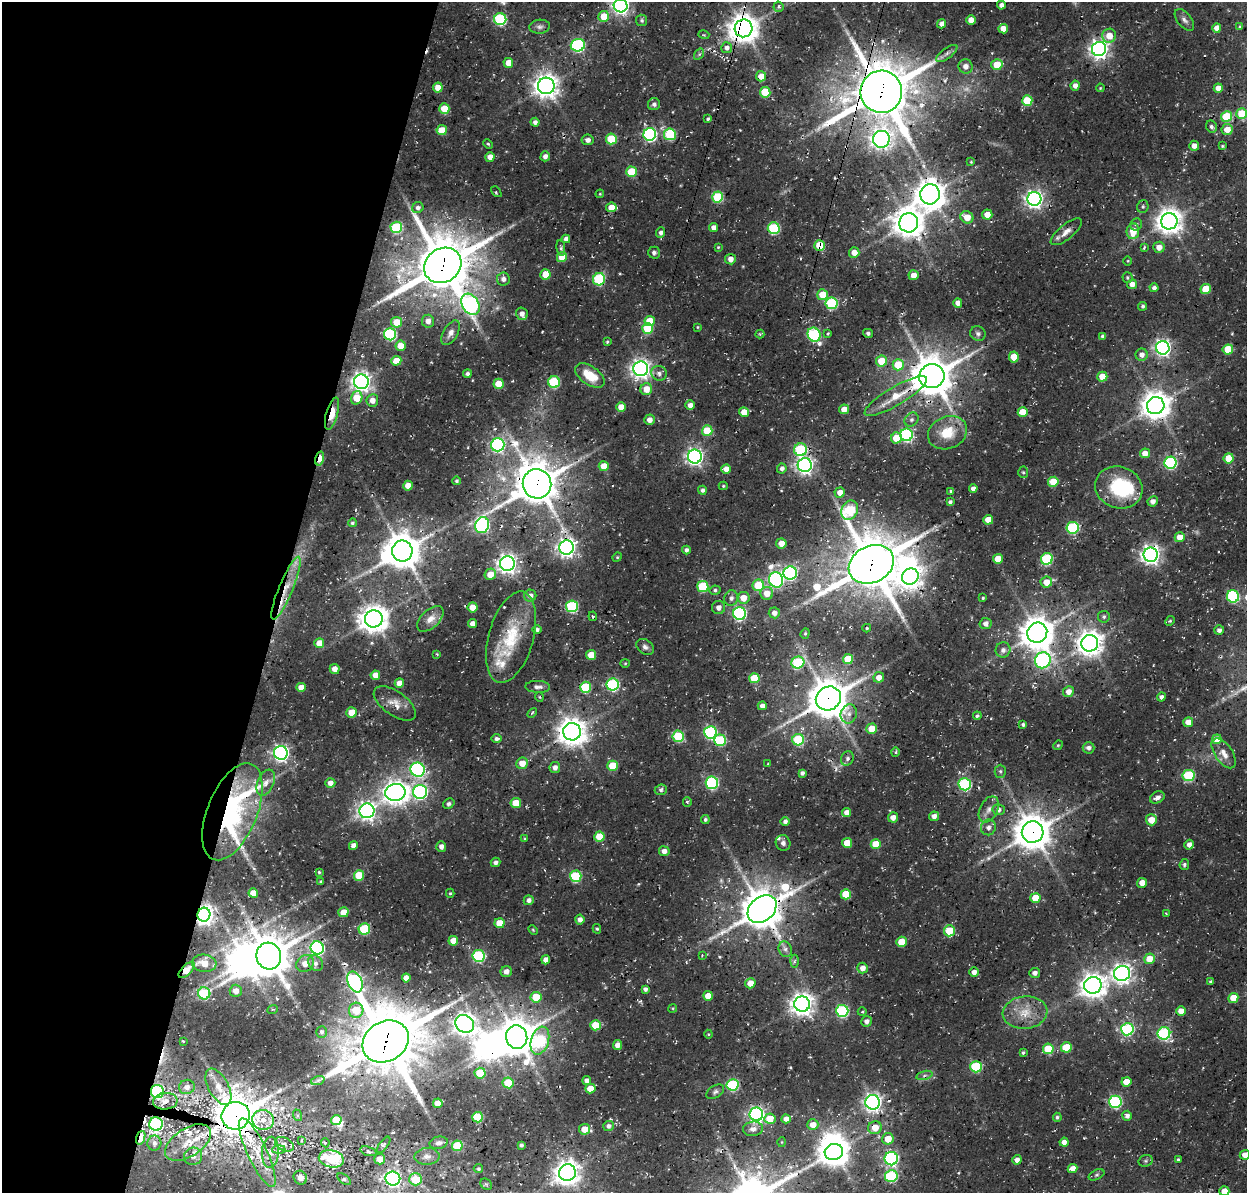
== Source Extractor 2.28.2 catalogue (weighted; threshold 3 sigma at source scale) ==
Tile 9 of 4 x 4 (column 1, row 3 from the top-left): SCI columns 138-1382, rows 1511-2701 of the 5246 x 5340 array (HDU 1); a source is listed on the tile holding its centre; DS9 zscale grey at full resolution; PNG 1249 x 1195 px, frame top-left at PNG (2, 2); each listed source drawn as its Kron ellipse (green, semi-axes under 4 px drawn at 4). Shown black and unused: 23% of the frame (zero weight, under 3 of 4 exposures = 8% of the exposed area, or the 3 px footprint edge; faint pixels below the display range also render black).
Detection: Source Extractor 2.28.2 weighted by HDU 2 'WHT'; one run over the whole footprint, this tile lists its part. Background 0.0296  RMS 0.0039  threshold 0.0174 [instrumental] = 3 sigma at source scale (4.5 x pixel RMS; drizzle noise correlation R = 1.50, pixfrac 1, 0.0396/0.0396 arcsec/px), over >= 5 px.
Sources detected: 478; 4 too faint to see at this stretch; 7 inside a brighter object's white glare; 3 cosmic-ray / hot-pixel residue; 2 long thin detections or spike segments (spike, bleed or trail) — neither listed nor drawn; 11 inside a brighter listed object's ellipse — not listed separately; the other 451 listed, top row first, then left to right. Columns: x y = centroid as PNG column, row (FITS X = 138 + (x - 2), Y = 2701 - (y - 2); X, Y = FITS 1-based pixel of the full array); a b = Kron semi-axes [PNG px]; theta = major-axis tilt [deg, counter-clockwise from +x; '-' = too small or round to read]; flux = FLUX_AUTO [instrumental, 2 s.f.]
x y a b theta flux
621 5 7 7 - 170
1001 5 4 4 - 1.8
779 7 5 5 - 0.88
604 16 5 5 - 7.8
500 19 6 6 - 41
642 20 6 5 - 0.86
971 20 4 4 - 3.7
1184 20 13 7 -51 1.8
942 24 4 4 - 2.4
540 27 10 7 5 1.4
1240 27 4 3 - 0.5
743 28 9 9 - 610
1217 28 4 4 - 2.8
1003 29 5 4 - 4.1
704 35 5 3 - 0.44
1109 36 7 6 - 5.8
578 45 7 6 - 64
727 48 5 5 - 1.8
1099 49 7 7 - 210
947 53 12 5 36 1.5
699 54 6 4 56 0.69
508 63 5 5 - 4.7
997 65 5 5 - 8.5
966 66 7 7 - 2.3
761 76 5 5 - 4.4
546 86 8 8 - 370
1075 86 5 4 - 2.5
438 88 5 5 - 4.7
1100 88 4 3 - 0.38
1218 88 4 4 - 3.9
765 92 5 5 - 16
881 92 21 21 - 2300
1027 100 5 5 - 15
654 104 6 6 - 1.4
444 109 5 5 - 9.2
1242 114 5 5 - 15
1226 117 5 5 - 17
708 119 4 3 - 0.77
535 122 4 4 - 1.6
1211 127 6 5 - 1.4
442 130 5 5 - 8.1
1227 130 5 5 - 4.9
650 134 6 6 - 72
670 134 6 6 - 26
611 139 5 5 - 17
881 139 8 8 - 220
588 140 6 5 - 1.6
488 144 5 3 - 0.49
1194 146 5 5 - 2.3
1222 146 3 2 - 0.4
545 156 5 4 - 1.7
490 157 4 4 - 3.3
971 162 4 4 - 0.37
631 172 5 5 - 13
496 192 6 2 -46 0.39
600 194 4 3 - 0.38
930 194 10 9 - 610
718 197 5 5 - 30
1034 199 7 7 - 180
611 207 5 5 - 5.3
1143 207 6 5 - 0.82
418 208 6 5 - 1.5
987 214 5 5 - 4.5
967 217 7 6 - 6.1
1169 221 8 8 - 450
909 223 9 9 - 650
1136 225 6 5 - 1.1
396 227 6 5 - 29
713 227 4 4 - 2.5
774 228 6 6 - 36
1133 231 8 6 81 7.1
1066 232 19 7 40 3.2
661 233 5 4 - 1.2
566 239 4 4 - 1.9
820 245 5 5 - 11
718 247 3 3 - 0.39
1159 247 5 5 - 3.1
561 248 8 4 -80 0.81
1144 248 4 3 - 0.68
654 253 6 6 - 1.3
854 253 5 5 - 3.6
562 257 5 5 - 9.7
730 259 5 5 - 2.6
1128 261 5 3 - 0.36
443 265 19 17 35 2200
545 274 5 5 - 7.2
914 275 5 5 - 3.2
1127 278 5 5 - 0.6
503 279 6 6 - 2.2
599 279 6 6 - 34
1132 284 5 5 - 3.2
1154 288 4 4 - 1.4
1206 289 5 5 - 12
822 295 5 5 - 9.8
832 303 6 6 - 35
958 303 4 4 - 2.6
470 304 11 8 -60 110
1143 306 4 4 - 0.86
522 314 6 5 - 2.5
428 321 6 6 - 2.4
650 321 5 5 - 8.7
397 322 5 5 - 6.7
698 327 4 3 - 0.38
648 328 5 5 - 18
451 333 13 7 59 2.4
828 333 4 2 - 0.44
868 333 5 4 - 0.87
390 334 6 6 - 47
760 334 4 4 - 0.44
978 334 8 7 - 1.2
814 335 7 6 - 54
1103 336 4 4 - 1.2
607 342 4 3 - 0.47
401 346 5 5 - 4.9
1163 348 7 6 - 140
1228 349 5 5 - 12
1142 355 6 6 - 2.8
1014 357 5 5 - 7.2
396 361 5 5 - 6.4
881 361 5 5 - 9.4
898 365 5 5 - 11
641 369 7 7 - 230
659 373 8 7 - 1.8
467 374 4 4 - 1.1
590 375 17 9 -34 9.6
932 376 13 12 - 1200
1102 377 5 5 - 7.7
361 382 7 7 - 230
554 382 6 6 - 28
499 384 5 5 - 8.7
646 389 6 5 - 5.9
896 396 36 9 31 9.9
357 398 7 5 71 7.7
372 400 6 5 - 2.6
690 405 5 4 - 2.4
1156 406 9 8 - 570
621 407 5 5 - 5.9
844 409 5 4 - 4
744 412 5 5 - 4.5
1023 412 5 5 - 6.4
332 414 16 6 75 7.3
649 420 5 5 - 2.2
912 420 8 6 44 1.3
707 431 5 5 - 14
947 433 20 16 23 10
906 435 6 6 - 58
896 438 6 5 - 9.8
498 445 7 6 - 87
801 450 6 6 - 33
1145 453 5 5 - 4.1
695 457 7 7 - 160
1229 458 5 5 - 8.5
320 459 7 4 75 8.7
1170 463 6 6 - 54
805 465 7 7 - 160
604 466 5 5 - 7.3
726 469 5 4 - 2.9
782 469 5 4 - 1.7
1023 472 6 5 - 0.6
457 481 4 4 - 0.74
1053 482 5 5 - 11
537 484 14 14 - 1300
408 486 5 5 - 5.3
723 486 4 4 - 0.5
1119 487 24 20 -20 26
973 489 4 4 - 2.2
702 490 4 4 - 1.2
951 491 4 3 - 0.58
840 492 5 5 - 3.4
1153 501 5 5 - 2
950 502 4 3 - 0.89
850 510 10 8 65 36
988 520 5 5 - 6.1
352 523 4 4 - 0.82
482 525 8 7 - 87
1073 528 6 6 - 44
1180 537 5 5 - 4.9
781 543 5 5 - 3.9
566 547 7 7 - 190
686 550 4 4 - 1.2
402 551 10 10 - 970
1151 555 7 7 - 220
617 557 5 4 - 0.46
998 559 5 5 - 6.7
1047 559 6 6 - 34
507 563 7 7 - 240
871 564 23 18 27 2100
790 573 7 6 - 77
490 574 6 5 - 4.9
910 577 8 8 - 320
776 580 8 7 - 110
1046 582 6 5 - 5
758 585 6 5 - 15
703 586 5 5 - 26
286 588 34 7 67 8.9
715 590 5 4 - 0.86
767 593 6 6 - 4.8
530 596 6 6 - 2.1
1233 596 6 6 - 45
731 598 8 7 - 1.6
743 598 6 6 - 5.3
983 598 3 3 - 0.53
572 606 6 6 - 37
473 607 5 5 - 5.9
719 607 6 6 - 2.1
739 613 6 6 - 69
774 613 5 5 - 2.2
593 616 5 4 - 0.56
1104 617 6 6 - 0.93
374 619 9 8 - 520
430 619 16 9 44 3.6
1170 621 5 4 - 0.54
472 624 4 4 - 2.9
985 624 6 5 - 2.4
867 628 4 4 - 0.57
537 629 4 4 - 1.2
1219 630 5 5 - 1.6
805 633 5 4 - 0.6
1037 633 10 9 - 790
511 637 47 22 74 23
319 643 5 5 - 5.3
1090 643 8 8 - 420
645 647 9 7 -35 1.5
1003 650 7 7 - 1.8
437 654 3 2 - 0.33
591 655 5 5 - 8
848 659 5 5 - 12
1043 660 8 7 - 81
798 662 6 6 - 30
625 663 4 4 - 0.44
335 669 5 5 - 3.1
375 675 5 5 - 4.7
879 677 5 5 - 3.3
754 678 5 5 - 12
399 683 5 4 - 4.1
613 685 6 6 - 53
301 687 5 4 - 4.4
538 687 12 6 -2 1.8
585 687 5 5 - 22
1068 692 5 5 - 3.1
539 697 4 3 - 0.38
1161 697 4 4 - 1.4
828 698 13 11 31 1200
395 703 24 12 -35 5
762 706 4 4 - 2
352 712 5 5 - 7.4
532 713 6 3 45 0.45
849 714 9 8 - 2.4
977 716 4 4 - 0.73
1188 722 5 4 - 4.1
1023 724 4 3 - 0.97
872 729 5 5 - 7.5
572 732 9 8 - 580
710 732 6 6 - 57
678 736 6 5 - 26
496 739 5 4 - 1.2
1217 739 5 5 - 6
720 740 6 5 - 29
798 740 6 5 - 27
1058 745 5 4 - 0.47
1088 748 6 5 - 1.6
895 752 4 4 - 0.56
281 753 7 7 - 130
1224 753 17 8 -56 3.9
847 758 7 6 - 1.4
522 763 6 5 - 4.6
768 763 4 2 - 0.27
612 766 5 5 - 12
555 768 5 5 - 2.2
418 770 7 7 - 76
1000 771 6 5 - 0.81
802 773 4 4 - 1.3
1189 776 6 5 - 32
266 783 14 8 67 3.2
330 783 5 5 - 2.9
712 783 6 6 - 54
965 784 6 6 - 52
661 790 6 5 - 0.97
395 792 10 8 10 380
420 792 7 7 - 91
1157 797 7 5 30 1.8
687 802 4 4 - 0.57
516 803 5 5 - 8.9
449 804 6 4 35 1.1
989 809 14 8 63 2.8
999 810 6 5 - 1.8
367 811 7 7 - 190
232 812 51 24 68 98
847 812 4 4 - 2.9
934 816 5 4 - 2.4
893 817 5 5 - 2.8
705 820 4 4 - 0.87
1151 820 5 5 - 5.3
785 822 5 4 - 1.5
988 827 8 7 - 1.8
1033 832 11 10 - 910
599 836 5 5 - 10
525 839 4 3 - 0.45
783 843 8 7 - 1.6
847 843 5 5 - 6.9
876 844 5 5 - 10
353 845 4 4 - 2.5
1189 845 5 4 - 2.2
441 846 5 5 - 2
664 851 5 5 - 2.3
496 862 5 4 - 1.4
1184 865 5 4 - 0.88
319 872 3 3 - 0.57
359 875 5 5 - 12
576 876 6 5 - 28
321 882 3 3 - 0.52
1142 883 5 4 - 4.6
253 893 5 4 - 4.9
450 893 4 4 - 0.52
846 894 5 5 - 14
1035 898 5 5 - 7.5
529 900 5 5 - 1.8
762 909 16 12 40 1300
343 912 5 5 - 5.6
1166 913 4 2 - 0.34
204 915 7 6 - 270
580 920 5 4 - 1.7
500 923 5 5 - 7.8
364 929 6 5 - 26
597 929 5 4 - 0.56
533 930 5 3 - 0.41
949 931 5 5 - 14
453 941 5 5 - 6
901 942 5 5 - 8.1
317 948 7 6 - 79
785 949 8 6 -64 1.4
702 955 2 2 - 0.32
269 956 13 12 - 1300
479 956 6 6 - 46
1149 959 5 5 - 6.4
546 960 4 4 - 3
794 961 6 4 87 0.72
204 963 12 8 -5 6.5
316 963 8 7 - 1.8
305 964 9 8 - 4.1
862 968 5 5 - 3
187 970 10 5 44 4.9
506 971 6 5 - 2.6
974 972 5 4 - 1.9
1035 973 5 5 - 1.4
1122 973 8 7 - 220
406 978 4 4 - 2.6
1210 981 3 3 - 0.53
355 982 11 7 -67 120
750 983 5 5 - 4.9
1093 985 9 8 - 400
645 989 4 4 - 1.3
236 991 6 6 - 3.3
204 993 6 6 - 27
708 996 5 5 - 6.6
536 997 5 5 - 9.9
1233 998 5 5 - 7.7
802 1004 8 8 - 340
673 1008 4 3 - 0.38
273 1009 5 3 - 0.46
356 1010 8 7 - 9.2
842 1011 6 6 - 48
1181 1011 5 4 - 4
862 1012 4 3 - 0.48
1025 1013 22 16 5 9.1
866 1021 5 5 - 1.8
465 1024 10 8 -36 300
596 1025 5 5 - 10
1127 1029 6 6 - 54
321 1032 6 5 - 0.89
1164 1033 6 6 - 58
708 1034 4 4 - 0.43
517 1037 12 10 -76 1000
183 1041 3 2 - 0.32
386 1041 24 20 30 2900
540 1041 14 9 73 39
617 1045 5 4 - 2.8
1066 1047 5 5 - 13
1048 1049 5 5 - 15
1023 1052 3 3 - 0.59
976 1067 6 5 - 30
480 1073 5 5 - 11
924 1075 8 3 15 0.9
318 1080 7 4 19 0.82
587 1081 4 4 - 2.1
1126 1082 5 5 - 5.6
508 1083 5 5 - 11
733 1085 6 6 - 41
187 1087 8 7 - 2.4
218 1087 20 10 -62 6.4
590 1089 5 5 - 5.4
157 1091 6 6 - 38
715 1092 10 6 34 1.2
165 1101 12 8 4 3.2
873 1102 7 7 - 180
1115 1102 6 6 - 57
438 1103 5 4 - 5.6
756 1114 7 6 - 140
297 1115 6 4 -72 0.6
236 1116 14 13 - 1200
1127 1116 5 5 - 1.8
478 1117 5 5 - 22
1057 1117 4 4 - 0.84
770 1119 5 5 - 6.6
786 1119 4 4 - 2.7
263 1120 11 10 - 5.4
336 1120 5 5 - 8.6
156 1124 7 6 - 64
813 1125 6 5 - 4.1
608 1126 5 5 - 1.5
875 1128 7 6 - 6.4
585 1129 5 5 - 5.8
753 1129 10 7 5 1.9
141 1138 7 4 72 10
888 1139 6 5 - 6.6
302 1140 4 2 - 0.36
188 1142 26 14 33 11
782 1142 5 3 - 0.31
1064 1142 4 4 - 2.4
154 1143 7 7 - 1.4
325 1143 4 4 - 0.57
439 1143 9 6 13 1.5
284 1144 10 6 -25 2.3
384 1145 9 4 53 0.85
521 1145 4 3 - 0.93
457 1146 5 5 - 16
279 1150 6 4 2 0.99
369 1151 8 4 -18 0.82
270 1152 15 8 87 4.2
834 1152 9 8 - 560
257 1153 38 10 -65 13
1245 1155 5 5 - 3.9
193 1156 9 9 - 2.8
427 1156 12 8 3 2.4
331 1159 12 8 -11 20
380 1159 5 5 - 4.1
891 1159 6 6 - 74
1178 1159 3 3 - 0.48
1017 1160 5 4 - 2.3
1146 1161 7 5 20 0.71
1072 1168 5 4 - 3.6
478 1169 4 4 - 0.69
567 1173 8 8 - 410
1096 1175 8 4 26 0.81
891 1176 6 6 - 45
300 1178 7 6 - 3.5
344 1179 8 4 -35 0.8
393 1179 7 7 - 140
415 1179 6 6 - 13
486 1184 6 5 - 0.76
1224 1191 5 4 - 5.8
Overlapping masked pixels (flux is a lower limit): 28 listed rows (the first 20) at x y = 743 28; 881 92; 820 245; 443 265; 932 376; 896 396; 332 414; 320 459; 537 484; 482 525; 871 564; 910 577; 286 588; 798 662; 828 698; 232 812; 1033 832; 762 909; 204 915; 187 970
Isophote crosses this tile's border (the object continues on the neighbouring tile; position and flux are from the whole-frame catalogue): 3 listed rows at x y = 621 5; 1245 1155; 1224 1191